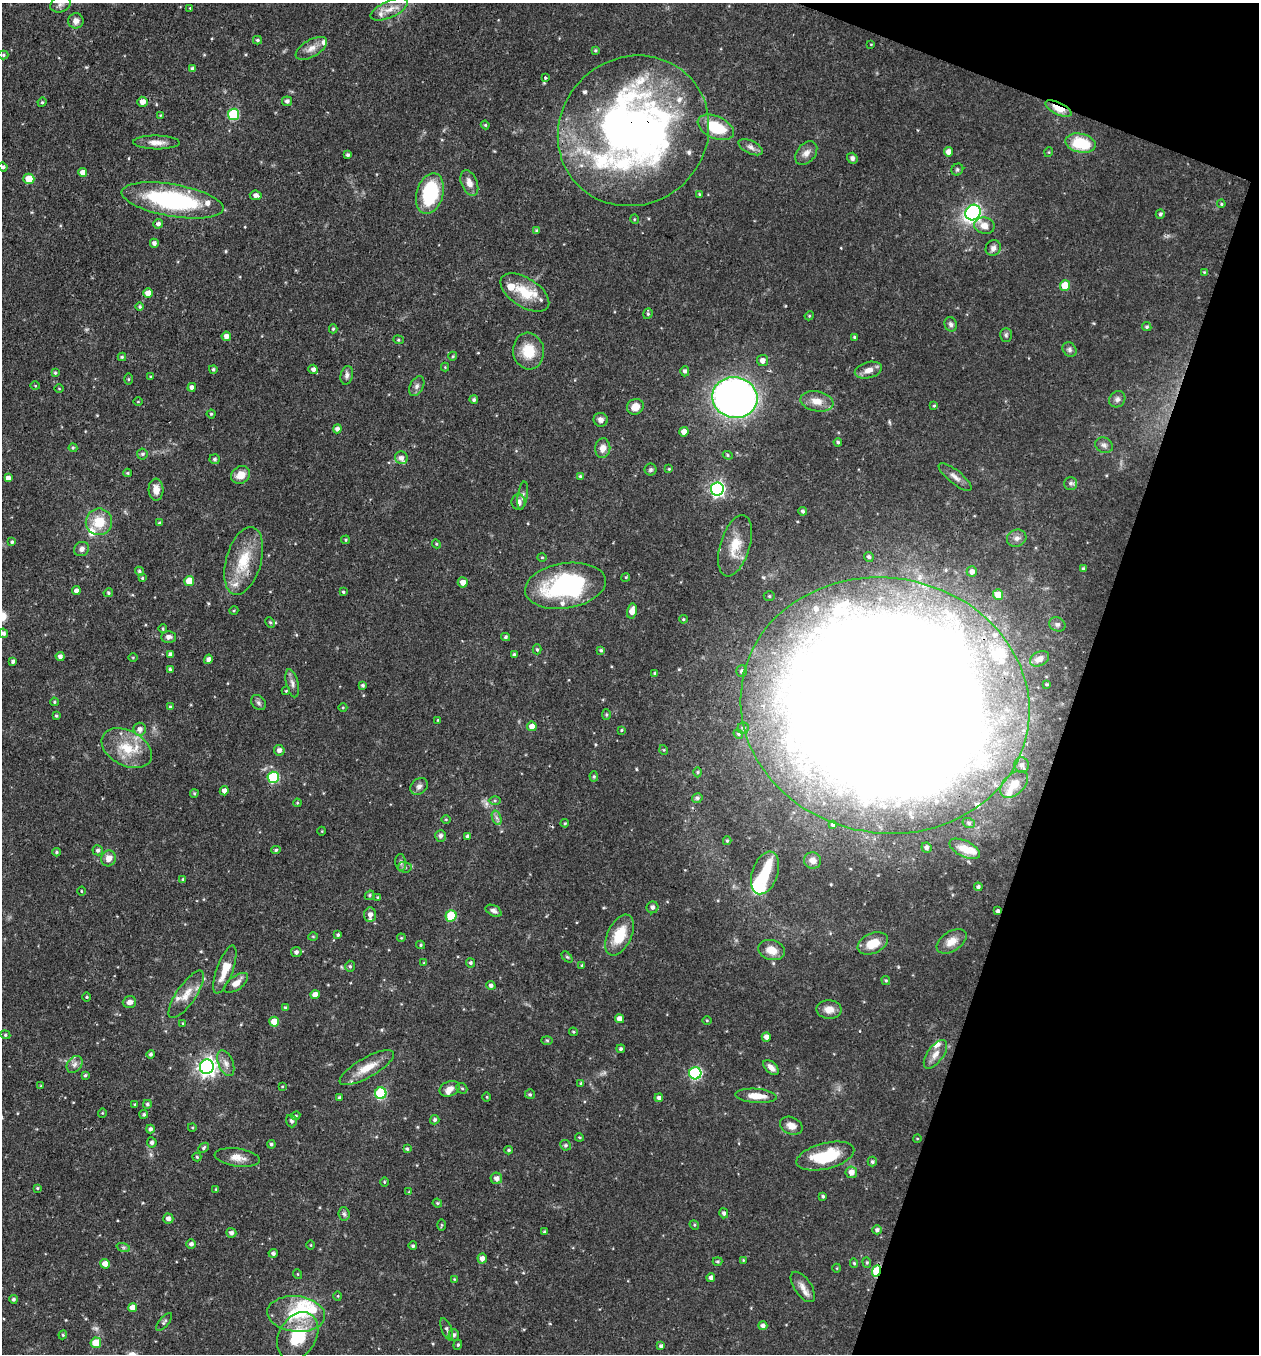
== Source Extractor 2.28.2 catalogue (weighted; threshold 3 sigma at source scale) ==
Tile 8 of 4 x 4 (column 4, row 2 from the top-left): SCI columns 4037-5293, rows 2708-4059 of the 5429 x 5415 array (HDU 1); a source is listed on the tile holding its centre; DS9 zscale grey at full resolution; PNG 1261 x 1356 px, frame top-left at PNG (2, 3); each listed source drawn as its Kron ellipse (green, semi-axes under 4 px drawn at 4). Shown black and unused: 17% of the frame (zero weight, under 3 of 4 exposures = <1% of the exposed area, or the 3 px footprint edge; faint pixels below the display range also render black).
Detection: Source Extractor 2.28.2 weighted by HDU 2 'WHT'; one run over the whole footprint, this tile lists its part. Background 0.0468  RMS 0.0035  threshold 0.0157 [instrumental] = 3 sigma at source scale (4.5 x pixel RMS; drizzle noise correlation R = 1.50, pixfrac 1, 0.05/0.05 arcsec/px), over >= 5 px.
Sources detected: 371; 1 too faint to see at this stretch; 6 inside a brighter object's white glare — neither listed nor drawn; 28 inside a brighter listed object's ellipse — not listed separately; the other 336 listed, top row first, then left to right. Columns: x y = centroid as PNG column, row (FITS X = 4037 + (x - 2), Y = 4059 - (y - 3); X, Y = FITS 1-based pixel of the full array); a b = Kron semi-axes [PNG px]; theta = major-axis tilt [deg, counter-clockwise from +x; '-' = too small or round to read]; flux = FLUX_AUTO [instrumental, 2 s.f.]
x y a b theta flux
60 4 10 7 22 1.7
190 8 3 2 - 0.27
389 9 20 8 24 4.2
76 21 7 7 - 2
257 40 4 3 - 0.61
871 44 4 3 - 0.25
311 48 17 8 30 2.9
595 50 4 3 - 0.47
3 55 5 4 - 0.57
193 69 4 4 - 0.94
545 78 3 3 - 0.68
287 101 5 4 - 1.1
42 102 5 4 - 0.46
142 102 5 5 - 2.3
1058 108 14 6 -26 5.7
234 114 5 5 - 25
160 115 3 3 - 0.28
485 125 4 4 - 0.41
716 127 19 11 -25 13
633 131 78 73 43 220
156 142 23 7 -1 3.1
1081 143 15 9 -12 14
751 147 13 6 -26 1.7
949 152 4 4 - 2.6
1049 152 5 3 - 0.31
806 153 13 9 50 2.3
348 155 3 3 - 0.74
852 158 5 5 - 1
3 167 5 4 - 0.7
957 170 6 5 - 0.66
83 173 4 4 - 3
29 179 5 5 - 6.6
469 183 14 8 -68 2.6
430 194 21 13 73 24
700 194 4 3 - 0.39
256 195 6 4 -6 1.4
172 200 51 16 -10 45
1221 204 4 3 - 0.39
973 212 8 7 - 81
1160 214 5 4 - 0.65
634 219 5 3 - 0.31
158 224 5 4 - 1.2
984 226 10 8 -12 3
537 231 4 4 - 0.74
154 243 4 4 - 1.2
993 248 8 7 - 1.5
1204 272 4 4 - 0.31
1065 286 5 5 - 8.5
525 292 27 14 -33 10
148 293 4 4 - 3
140 307 4 4 - 0.53
648 314 5 4 - 0.55
809 316 5 3 - 0.35
951 324 7 6 - 1.1
1147 327 5 4 - 0.64
333 329 4 4 - 0.49
1006 335 7 5 90 0.75
226 336 4 4 - 2
855 337 4 4 - 0.56
398 340 5 4 - 0.43
1070 350 8 6 -49 1
528 351 18 15 -84 8.8
453 356 4 4 - 0.44
122 357 4 4 - 0.5
762 360 5 5 - 1.9
445 367 4 4 - 0.29
213 369 4 4 - 0.65
313 369 5 4 - 1.2
868 370 14 8 14 2.7
685 371 5 4 - 0.93
55 373 4 4 - 0.46
347 375 9 6 78 1.2
150 377 4 3 - 0.42
129 379 5 4 - 0.39
35 386 4 3 - 0.29
417 386 10 6 61 1.3
192 387 4 4 - 1.4
59 389 5 3 - 0.28
735 397 23 20 -10 210
1117 399 9 7 44 1.4
474 400 4 4 - 0.79
817 401 17 10 -11 4.3
138 402 4 3 - 0.31
934 406 4 4 - 0.45
635 407 8 7 - 3.4
211 414 4 4 - 0.44
601 420 7 7 - 1.4
337 429 4 4 - 1.2
684 432 5 4 - 2.1
838 442 4 4 - 0.57
1104 445 9 7 -26 1.3
73 448 4 4 - 0.4
603 448 10 7 82 2.3
142 454 5 5 - 0.61
728 455 5 4 - 0.48
401 458 6 6 - 1.5
215 459 5 5 - 0.83
669 469 4 4 - 0.38
651 470 6 6 - 0.71
128 473 4 3 - 0.38
241 475 10 8 33 4.3
580 476 4 3 - 0.46
955 477 20 7 -39 2.3
8 478 4 4 - 1.6
1070 483 6 6 - 0.96
717 489 6 6 - 89
156 490 11 7 -87 3.2
523 495 14 5 81 1.1
518 502 8 7 - 1.6
803 511 4 4 - 0.73
99 522 13 13 - 8.5
159 523 4 3 - 0.51
1017 538 10 8 25 1.9
346 540 4 4 - 0.44
12 542 4 3 - 0.51
436 544 4 4 - 0.41
735 546 31 15 73 8.4
82 549 8 7 - 1.3
542 557 4 4 - 0.38
869 557 5 4 - 0.79
244 561 35 17 74 13
1083 569 3 3 - 0.68
139 571 5 4 - 0.61
972 572 5 5 - 1.9
626 577 4 3 - 0.38
142 578 4 3 - 0.41
189 581 5 5 - 6.3
463 582 5 5 - 2.4
565 586 41 22 9 45
76 591 4 4 - 1.5
343 592 4 3 - 0.5
108 593 4 4 - 0.54
998 595 5 5 - 5.6
769 596 5 5 - 0.58
234 610 4 3 - 0.32
632 611 7 5 78 3.1
683 619 4 3 - 0.43
270 622 6 4 -62 0.51
1057 624 8 7 - 0.97
163 629 4 3 - 0.45
3 633 5 4 - 1.1
169 637 7 6 - 1.3
505 637 4 4 - 0.58
537 649 5 4 - 0.56
601 650 4 4 - 0.54
170 654 4 4 - 0.98
514 654 4 3 - 0.52
60 656 4 4 - 1.3
133 657 5 3 - 0.32
208 659 5 4 - 1.4
1040 659 10 7 29 2.4
13 661 4 3 - 0.94
170 669 4 3 - 0.64
742 671 6 5 - 0.98
655 673 4 4 - 0.73
292 683 14 6 -75 1.6
1047 684 4 3 - 0.39
363 685 4 4 - 0.66
286 691 4 4 - 0.34
54 702 4 3 - 0.43
258 703 8 6 -46 0.96
885 705 145 127 -10 1900
170 707 4 4 - 0.45
343 707 4 3 - 0.31
606 715 5 4 - 0.48
56 716 3 3 - 0.47
438 720 3 3 - 0.29
532 726 5 5 - 2.7
743 728 5 5 - 0.7
140 729 6 6 - 1.8
621 730 3 3 - 0.36
738 734 5 4 - 0.56
127 748 27 17 -28 11
279 750 5 5 - 1.5
664 750 5 3 - 0.3
1022 765 8 7 - 1.2
698 772 5 3 - 0.4
594 776 5 4 - 0.52
273 777 6 5 - 26
1014 784 16 10 43 3.8
419 786 9 7 41 1.3
224 791 4 4 - 1.7
194 793 4 3 - 0.46
697 798 5 5 - 0.8
495 800 6 4 0 0.56
297 803 4 4 - 0.4
497 818 7 4 -70 0.91
446 819 5 3 - 0.32
565 823 4 4 - 0.4
969 823 6 5 - 0.74
833 825 4 4 - 0.95
322 831 4 3 - 0.25
441 836 6 5 - 1.2
468 836 4 4 - 0.88
727 841 4 3 - 0.5
926 848 5 5 - 1
965 849 16 8 -26 4.6
98 850 5 5 - 0.99
276 850 5 4 - 0.58
56 852 4 4 - 0.49
109 858 8 7 - 2.7
812 860 8 8 - 2.4
401 863 8 5 -84 0.84
405 867 7 5 -3 0.87
765 873 22 12 70 8.5
183 879 3 3 - 0.32
978 887 4 4 - 0.83
81 891 4 3 - 0.33
369 895 5 4 - 0.52
378 897 4 3 - 0.39
652 907 6 6 - 1
494 911 8 5 -27 1.3
998 911 4 3 - 0.85
370 915 7 6 - 2
451 916 6 5 - 14
338 935 4 3 - 0.57
620 935 22 12 65 10
313 936 5 3 - 0.34
401 938 4 3 - 0.32
952 941 16 10 32 3.8
873 943 16 10 24 6.5
420 945 4 4 - 0.44
771 950 13 9 -16 4.5
296 952 5 5 - 0.98
567 957 6 4 -44 0.46
424 963 4 4 - 0.34
470 963 4 4 - 0.68
582 965 4 4 - 0.49
350 966 5 4 - 0.58
225 970 25 8 70 6.1
886 980 4 4 - 0.45
236 983 14 7 36 2.6
491 985 5 4 - 0.97
186 994 28 9 55 4.9
315 995 4 4 - 2.9
87 997 4 3 - 0.33
129 1002 7 5 18 1.7
286 1008 4 4 - 0.78
829 1009 12 9 -3 3.1
619 1019 4 4 - 2.3
707 1020 4 3 - 0.33
274 1022 5 5 - 4.3
183 1023 4 3 - 0.3
573 1032 4 4 - 0.39
5 1035 5 4 - 0.52
766 1037 5 4 - 1.9
547 1040 6 4 -1 0.4
621 1049 4 4 - 0.69
150 1054 4 4 - 0.82
935 1054 16 8 54 2.8
226 1063 13 7 -68 2.1
74 1064 9 7 52 1.6
207 1067 7 7 - 160
771 1067 9 5 -44 2.2
367 1068 31 10 30 6.8
695 1073 6 6 - 47
85 1075 4 3 - 0.59
581 1083 4 3 - 0.52
41 1086 3 3 - 0.32
282 1087 4 3 - 0.3
462 1088 6 5 - 0.57
449 1089 10 7 24 2.4
381 1093 6 5 - 28
530 1094 5 5 - 0.54
756 1096 21 7 -4 5.3
487 1097 5 3 - 0.35
340 1098 3 3 - 0.72
659 1098 4 4 - 1.2
135 1104 4 3 - 0.41
147 1104 4 4 - 0.74
102 1113 5 3 - 0.28
144 1114 4 4 - 0.54
295 1116 5 4 - 0.57
435 1120 5 4 - 0.83
291 1121 6 5 - 0.92
791 1126 12 8 -24 2.8
192 1127 4 3 - 0.35
150 1129 4 4 - 1
579 1137 4 3 - 0.33
917 1138 4 3 - 0.26
152 1142 5 5 - 0.99
271 1144 4 4 - 0.63
565 1145 5 5 - 0.74
204 1148 6 4 43 0.58
407 1149 4 4 - 0.49
508 1150 4 3 - 0.5
825 1156 29 13 14 16
197 1157 4 4 - 0.45
237 1158 23 9 -8 3.7
872 1162 5 4 - 0.73
851 1172 6 5 - 2.6
496 1178 6 5 - 1.7
384 1182 4 3 - 0.31
37 1188 4 4 - 0.35
216 1189 4 3 - 0.3
409 1192 4 4 - 0.31
823 1196 4 3 - 0.61
437 1203 5 4 - 0.46
724 1213 5 4 - 0.9
344 1214 7 5 -84 0.81
168 1219 5 5 - 1.4
442 1225 6 4 89 0.38
694 1225 5 4 - 0.49
877 1230 4 4 - 0.91
545 1232 3 3 - 0.71
231 1233 5 5 - 1.1
191 1244 5 4 - 1.1
311 1245 4 3 - 0.28
413 1246 4 4 - 0.6
123 1247 7 4 -19 0.66
273 1253 4 4 - 0.92
482 1259 5 4 - 1.9
743 1260 4 4 - 0.27
718 1261 5 3 - 0.47
867 1262 5 4 - 0.52
854 1263 5 4 - 0.52
105 1264 5 4 - 2.5
837 1268 4 3 - 0.27
877 1271 6 4 70 25
297 1274 5 3 - 0.32
711 1278 4 4 - 1.3
454 1279 4 3 - 0.3
803 1287 17 8 -55 2.8
338 1296 5 3 - 0.28
13 1299 4 4 - 0.7
132 1308 4 4 - 3.3
296 1314 29 18 -6 16
164 1322 11 4 50 0.72
763 1326 4 4 - 1.2
447 1329 12 5 -69 0.92
63 1335 4 4 - 0.47
454 1335 5 5 - 1.1
298 1336 25 18 59 15
96 1343 5 5 - 6
458 1345 5 4 - 0.5
661 1346 4 4 - 0.9
Overlapping masked pixels (flux is a lower limit): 6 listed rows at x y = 1058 108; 633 131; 885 705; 998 911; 756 1096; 877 1271
Isophote crosses this tile's border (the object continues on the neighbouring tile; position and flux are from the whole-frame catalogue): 2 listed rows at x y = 3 167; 3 633